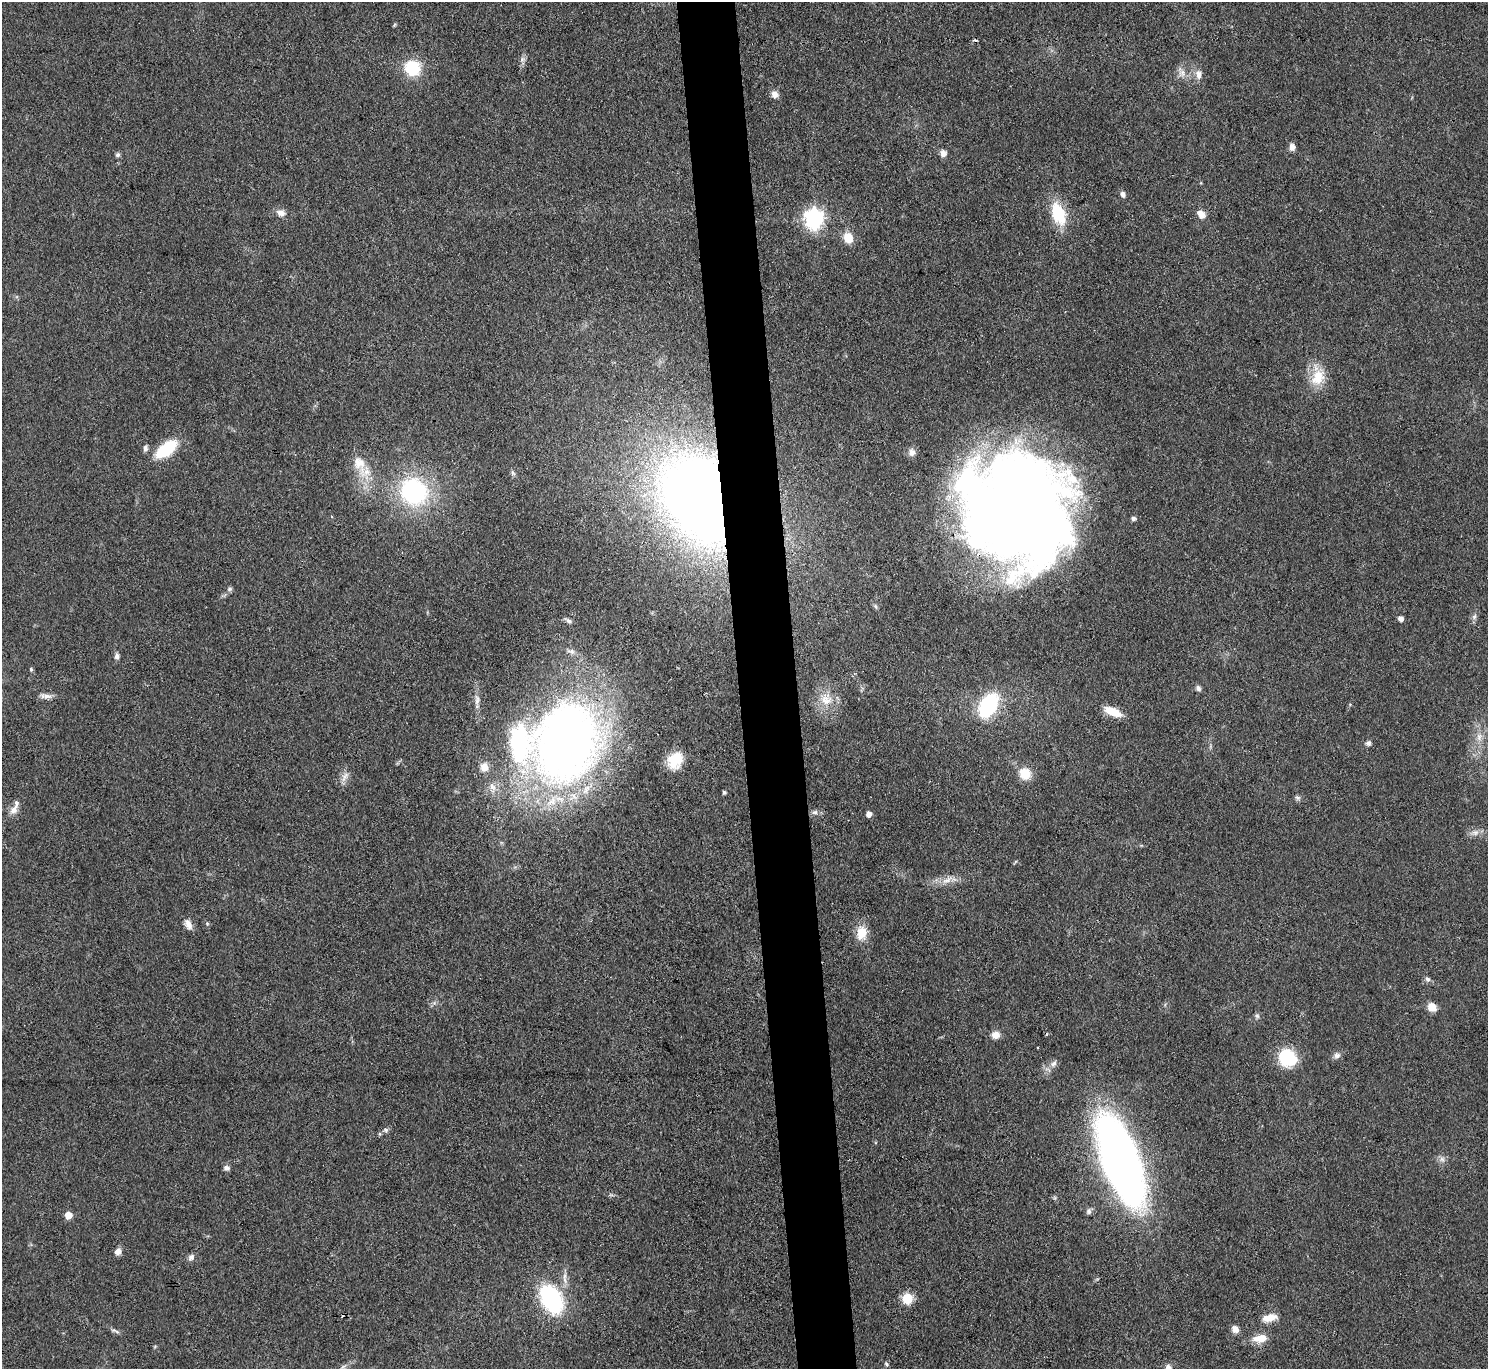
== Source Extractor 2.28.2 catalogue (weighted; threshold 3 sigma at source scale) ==
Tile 5 of 3 x 3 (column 2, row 2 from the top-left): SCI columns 1487-2972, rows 1490-2856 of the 4458 x 4433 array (HDU 1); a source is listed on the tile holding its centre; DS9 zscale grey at full resolution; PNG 1490 x 1371 px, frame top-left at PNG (2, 2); no overlay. Shown black and unused: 4% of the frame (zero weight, under 3 of 4 exposures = <1% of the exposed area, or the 3 px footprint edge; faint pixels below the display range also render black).
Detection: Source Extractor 2.28.2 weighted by HDU 2 'WHT'; one run over the whole footprint, this tile lists its part. Background 0.0958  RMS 0.0066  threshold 0.0298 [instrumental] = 3 sigma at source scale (4.5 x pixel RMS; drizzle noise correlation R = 1.50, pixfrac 1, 0.05/0.05 arcsec/px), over >= 5 px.
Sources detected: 83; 2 cosmic-ray / hot-pixel residue — not listed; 3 inside a brighter listed object's ellipse — not listed separately; the other 78 listed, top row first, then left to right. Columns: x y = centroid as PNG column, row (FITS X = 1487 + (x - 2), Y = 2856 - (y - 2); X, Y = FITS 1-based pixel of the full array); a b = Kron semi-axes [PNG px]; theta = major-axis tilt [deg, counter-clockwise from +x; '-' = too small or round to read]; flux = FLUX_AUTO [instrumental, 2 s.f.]
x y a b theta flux
394 25 6 4 71 0.74
522 59 7 4 20 1.5
412 68 17 15 -23 25
1182 73 12 11 - 5.2
1198 74 14 9 -85 4.8
775 94 9 8 - 3.8
1292 147 8 6 89 3.6
943 153 8 8 - 3.3
117 155 6 6 - 1.5
1123 194 7 5 -70 2.2
281 213 13 9 -16 4
1059 213 22 12 -71 31
1201 214 11 8 -39 4.9
814 218 8 7 - 340
848 237 10 9 - 12
1318 377 26 17 77 17
145 448 8 5 79 2
166 449 22 10 38 37
912 452 10 9 - 3.5
359 463 19 16 -58 12
513 473 8 5 -60 1.4
413 491 30 27 -39 86
701 499 68 47 -64 870
1018 511 95 85 -51 1200
1133 518 5 5 - 2.1
230 589 7 5 22 1.4
875 606 7 5 -60 1.3
1474 617 8 6 73 2.1
1401 618 5 5 - 3.4
568 620 11 5 -32 2
117 656 7 6 - 2.3
31 669 6 4 -71 0.87
1198 688 7 6 - 2
46 696 18 6 -4 3.8
477 700 14 6 85 3.3
826 700 18 16 18 12
988 705 24 15 59 59
1113 712 21 9 -22 13
1479 737 12 7 -84 4.3
565 743 69 52 76 570
1368 743 7 6 - 1.9
675 761 20 16 58 17
484 767 10 9 - 6.3
1025 773 14 13 - 12
345 776 16 7 60 4.3
492 787 12 7 -52 4.1
724 792 4 4 - 1.2
1298 797 8 5 -33 1.5
14 810 11 9 42 4.6
815 812 8 6 12 2.2
869 814 5 4 - 4.9
1475 833 11 8 9 3.6
947 880 14 7 26 5.4
207 923 5 4 - 0.85
188 924 13 7 -60 4.5
862 933 18 12 83 11
1427 979 8 7 - 2
1432 1007 9 8 - 6.9
1257 1016 7 5 -44 1.4
996 1035 9 8 - 4.9
1337 1055 9 8 - 2.7
1287 1058 20 17 -39 30
1053 1064 11 7 49 3.2
386 1130 7 5 20 1.5
1442 1159 9 6 -62 2.5
1120 1160 69 26 -70 560
226 1168 7 6 - 2.3
1089 1211 8 6 -87 1.8
68 1215 5 5 - 12
118 1251 8 7 - 3.9
191 1257 9 7 46 2.5
908 1298 11 10 - 12
551 1299 26 17 -59 81
1269 1318 19 9 12 8.3
1235 1329 9 8 - 4
116 1331 15 3 -25 1.7
1260 1338 19 9 8 9.3
886 1364 7 4 -29 1.1
Overlapping masked pixels (flux is a lower limit): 2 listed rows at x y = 701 499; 1018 511